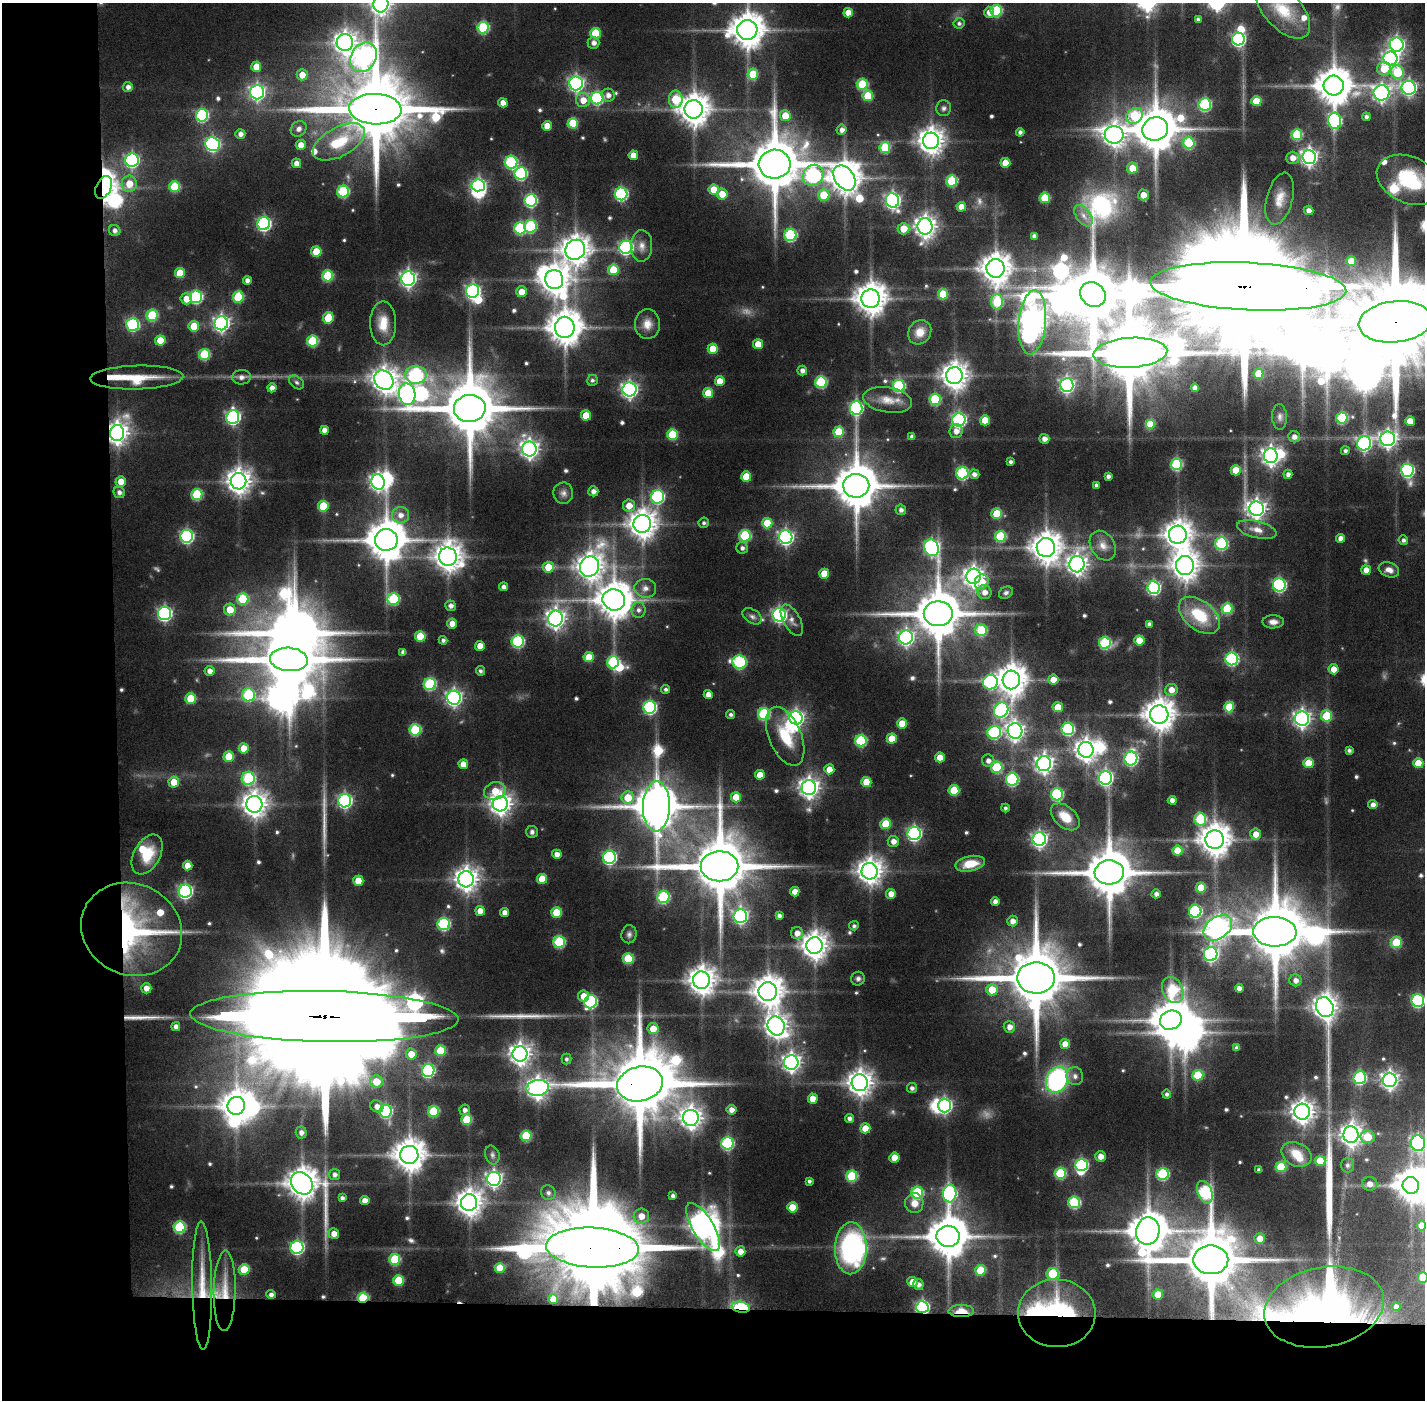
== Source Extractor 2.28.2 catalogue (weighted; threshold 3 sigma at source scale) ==
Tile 7 of 3 x 3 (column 1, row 3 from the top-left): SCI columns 2-1424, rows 34-1431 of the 4270 x 4258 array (HDU 1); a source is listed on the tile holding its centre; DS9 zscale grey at full resolution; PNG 1427 x 1402 px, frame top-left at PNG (2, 3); each listed source drawn as its Kron ellipse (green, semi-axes under 4 px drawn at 4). Shown black and unused: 14% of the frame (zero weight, under 6 of 11 exposures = <1% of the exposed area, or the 3 px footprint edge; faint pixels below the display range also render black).
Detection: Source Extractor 2.28.2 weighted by HDU 2 'WHT'; one run over the whole footprint, this tile lists its part. Background 0.0915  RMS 0.0065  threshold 0.0265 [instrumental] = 3 sigma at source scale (4.09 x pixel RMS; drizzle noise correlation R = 1.36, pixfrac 0.8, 0.05/0.05 arcsec/px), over >= 5 px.
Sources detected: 619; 14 too faint to see at this stretch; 31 inside a brighter object's white glare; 3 long thin detections or spike segments (spike, bleed or trail) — neither listed nor drawn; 8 inside a brighter listed object's ellipse — not listed separately; of the other 563, all 500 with FLUX_AUTO >= 1.44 (the completeness limit of this list) listed and drawn (63 fainter detections not listed), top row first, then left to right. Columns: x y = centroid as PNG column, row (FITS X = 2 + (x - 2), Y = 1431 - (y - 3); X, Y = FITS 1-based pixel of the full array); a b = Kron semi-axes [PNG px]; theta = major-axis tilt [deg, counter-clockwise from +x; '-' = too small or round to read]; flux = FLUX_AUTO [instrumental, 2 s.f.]
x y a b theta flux
381 4 8 7 - 400
1282 9 36 18 -48 24
996 11 5 5 - 48
989 12 6 5 - 4.6
848 13 5 5 - 8.5
1198 19 4 3 - 1.9
959 23 5 5 - 1.7
483 28 6 5 - 53
747 30 10 10 - 1400
595 33 5 5 - 22
1238 39 6 6 - 120
345 42 8 8 - 460
594 43 6 6 - 3.3
1397 45 7 7 - 180
363 57 16 12 57 300
1390 58 7 7 - 190
256 67 5 5 - 9.7
1384 69 7 6 - 13
1398 72 7 6 - 29
753 74 5 5 - 21
302 75 5 5 - 7.8
576 83 7 7 - 180
862 84 5 5 - 33
1334 86 10 10 - 1600
128 87 5 5 - 2.8
1409 88 7 7 - 160
257 92 7 7 - 170
1381 93 8 7 - 230
608 95 6 6 - 3.7
868 96 5 5 - 23
597 98 6 6 - 81
676 99 9 7 -90 27
583 100 7 7 - 7.4
1256 101 5 5 - 18
503 103 4 4 - 5.9
1205 104 6 6 - 70
944 108 8 7 - 1.9
375 109 26 15 -3 7900
694 109 9 9 - 1100
202 115 6 6 - 72
785 116 5 5 - 10
1134 116 9 7 38 32
1366 117 4 4 - 2.3
1335 121 8 6 -85 90
573 123 5 5 - 22
547 126 5 5 - 8.7
299 129 8 7 - 3.1
1155 129 13 11 18 2600
842 130 5 5 - 3
1020 132 4 4 - 2.1
240 134 5 5 - 3.3
1114 135 9 9 - 540
1297 135 5 5 - 36
931 141 8 8 - 690
339 142 29 14 28 26
1189 143 6 5 - 33
213 144 7 6 - 120
301 145 5 5 - 6
885 147 5 5 - 31
633 155 4 4 - 5.8
1309 157 7 6 - 250
1293 158 7 6 - 5.6
132 160 7 6 - 120
511 162 6 6 - 67
296 163 5 4 - 4.9
1005 163 5 5 - 11
775 164 16 14 5 4100
1132 168 5 5 - 12
521 173 6 6 - 77
813 175 11 9 48 94
844 178 14 9 -54 1200
1409 180 34 23 -23 45
952 181 5 5 - 40
129 184 8 7 - 11
478 185 7 6 - 100
104 187 12 7 64 190
175 187 5 5 - 25
714 190 5 5 - 13
343 191 6 6 - 53
621 194 6 6 - 94
722 194 5 5 - 9.5
824 195 6 5 - 18
1143 195 5 5 - 6.9
1045 198 5 5 - 24
1280 199 26 13 75 11
531 200 6 6 - 76
892 200 7 6 - 190
961 207 5 5 - 8.1
1309 210 5 4 - 3.4
1083 216 12 7 -54 4.1
264 224 6 6 - 130
530 226 6 6 - 54
925 226 8 7 - 450
520 228 6 6 - 54
903 229 6 5 - 11
115 230 6 5 - 2.8
790 235 6 6 - 66
1034 236 4 4 - 2.8
642 246 16 10 88 5.5
626 247 6 6 - 130
575 250 10 9 - 900
316 252 5 5 - 18
1351 261 5 5 - 10
995 268 9 9 - 1000
613 270 5 5 - 24
180 273 5 5 - 17
328 276 5 5 - 34
408 279 7 6 - 220
247 280 4 4 - 3.3
554 280 9 9 - 870
1248 286 98 24 -3 42000
473 291 6 6 - 150
522 292 5 5 - 8.4
943 294 5 5 - 20
1093 294 13 11 -38 4200
196 297 6 6 - 79
238 297 6 5 - 31
186 299 6 5 - 7.9
871 299 9 9 - 1100
997 302 7 6 - 34
152 315 5 5 - 39
328 318 6 5 - 19
1032 322 32 13 85 880
1395 322 37 20 6 15000
221 323 7 7 - 220
383 323 22 13 -90 12
133 324 6 6 - 76
647 324 15 12 -88 6.9
194 326 5 5 - 16
565 327 10 10 - 1300
920 332 13 11 54 9.3
160 341 5 5 - 15
313 341 5 5 - 38
758 344 5 5 - 11
713 349 5 5 - 15
1130 353 37 15 3 6800
204 354 5 5 - 38
802 370 5 5 - 3
1258 374 5 5 - 14
416 375 11 9 1 80
954 376 8 8 - 740
137 377 46 12 1 22
241 377 9 7 3 3.2
384 380 10 9 - 610
592 380 5 5 - 1.6
720 381 5 5 - 8.4
297 382 8 6 -39 1.8
821 382 6 6 - 49
1067 385 7 6 - 160
899 386 6 6 - 65
272 388 4 4 - 3.7
1195 388 4 4 - 3.9
629 389 7 7 - 220
708 393 5 5 - 15
407 394 11 8 -80 250
935 399 5 5 - 42
888 400 25 12 -10 9.7
470 408 16 13 2 4700
856 408 7 6 - 110
586 415 5 5 - 14
233 417 7 6 - 130
1280 417 12 7 -87 3
1342 418 5 5 - 44
959 420 6 6 - 140
985 420 5 5 - 13
1410 421 5 5 - 9.5
1150 424 5 5 - 24
324 430 4 4 - 5
956 431 7 6 - 4.2
839 432 5 5 - 23
117 433 8 7 - 460
672 434 5 5 - 26
912 437 4 4 - 2.3
1294 437 6 5 - 3.6
1044 439 5 4 - 3.5
1388 439 7 7 - 250
1364 443 7 7 - 140
529 449 7 7 - 310
1345 451 4 4 - 1.7
1271 456 7 7 - 320
1010 462 3 3 - 1.6
1176 464 6 5 - 52
1236 470 5 5 - 15
1407 470 6 6 - 110
962 473 6 6 - 70
974 474 5 4 - 2.9
1288 474 5 4 - 2.7
746 476 5 5 - 15
1108 476 4 4 - 2.1
121 481 5 5 - 7.3
238 481 8 8 - 600
378 482 8 6 -72 220
1096 485 4 4 - 1.7
856 486 13 12 - 2700
593 491 5 5 - 3.3
119 492 6 5 - 2.5
563 493 10 10 - 3.4
197 495 5 5 - 39
658 497 7 6 - 87
323 506 5 5 - 22
629 506 6 6 - 7.7
1256 509 7 7 - 320
901 510 5 5 - 2.4
997 514 5 5 - 20
400 515 8 8 - 5
704 523 5 5 - 1.4
767 523 5 5 - 20
642 524 9 9 - 850
1257 530 20 8 -14 6.4
1178 535 9 9 - 820
187 536 6 6 - 100
745 536 6 5 - 45
1000 536 5 5 - 36
786 537 7 6 - 170
1341 538 4 4 - 4.3
386 540 11 11 - 2000
1403 540 5 4 - 2
1221 543 6 6 - 59
1103 546 16 12 -58 7
1046 547 9 9 - 1000
742 548 6 6 - 2.3
932 548 9 7 -68 160
448 557 9 9 - 820
1077 564 8 7 - 380
1185 565 9 9 - 820
548 567 5 5 - 14
589 567 10 9 - 740
1366 570 5 4 - 5.4
1389 570 10 7 -19 4.1
824 574 5 5 - 13
973 576 7 7 - 370
982 582 8 6 63 10
1279 585 6 6 - 110
504 587 4 4 - 3
645 588 11 9 -5 4
1154 588 6 6 - 100
984 592 7 7 - 4.3
1006 593 7 5 33 1.7
243 599 6 6 - 26
393 599 6 6 - 48
614 600 11 10 - 1500
451 606 5 5 - 2.9
1227 609 5 5 - 33
230 610 6 6 - 12
638 610 8 7 - 3
164 613 6 6 - 140
938 614 14 12 0 3200
779 615 6 6 - 150
1199 615 23 14 -38 28
752 616 10 7 -32 2.5
555 619 8 7 - 350
792 620 17 8 -61 4.2
1273 622 11 6 0 3.7
452 623 5 5 - 5.5
1149 624 4 4 - 2.4
981 630 6 6 - 35
420 636 5 5 - 20
906 637 7 7 - 200
443 640 4 4 - 1.8
1139 640 5 5 - 14
518 641 6 6 - 69
1105 643 6 6 - 55
480 646 5 5 - 7.5
403 652 4 4 - 2.7
589 657 5 5 - 12
289 659 19 11 -5 4400
1232 659 6 6 - 91
613 662 6 6 - 46
739 662 7 6 - 79
1334 669 5 5 - 6.8
210 671 5 5 - 3.8
480 671 5 4 - 1.5
1011 680 9 8 - 1100
1053 680 5 5 - 7.6
990 682 7 7 - 83
430 684 6 6 - 56
666 689 4 4 - 1.6
1171 690 6 6 - 6.3
708 694 4 4 - 5
248 695 6 6 - 45
191 698 5 5 - 21
454 698 7 7 - 220
650 707 6 6 - 90
1058 707 5 5 - 13
1229 707 5 5 - 23
1001 710 8 7 - 130
731 714 4 4 - 1.6
764 714 6 6 - 53
1159 715 9 9 - 1100
1327 716 5 5 - 26
796 718 7 6 - 180
1302 719 7 7 - 260
902 724 5 5 - 13
1068 729 6 6 - 67
415 730 5 5 - 44
1015 731 8 7 - 290
994 732 7 6 - 70
785 736 31 16 -67 24
892 738 5 5 - 13
861 741 6 5 - 48
244 748 5 5 - 11
1086 750 8 7 - 470
1349 750 4 4 - 1.7
229 756 5 5 - 16
940 757 5 5 - 9.7
1131 758 7 6 - 120
988 761 6 6 - 3.4
1308 763 5 5 - 15
1418 763 5 5 - 14
463 764 5 4 - 6.5
1044 764 7 7 - 310
997 767 5 5 - 39
829 769 5 5 - 7.6
760 775 5 5 - 10
248 778 7 6 - 56
1105 778 7 6 - 160
1012 779 6 6 - 70
174 782 5 5 - 11
866 782 5 5 - 13
809 788 7 7 - 370
954 790 5 5 - 24
495 791 11 8 16 10
1057 794 6 6 - 66
736 797 5 5 - 14
628 798 6 6 - 15
1172 800 4 4 - 4.5
345 801 6 6 - 130
254 804 8 8 - 630
500 804 7 7 - 470
1373 805 5 4 - 3.5
656 806 25 13 88 2700
1005 808 4 4 - 1.5
1065 817 17 10 -41 10
1200 819 6 6 - 42
886 824 5 5 - 23
532 832 6 6 - 1.8
914 833 6 6 - 150
1256 834 5 5 - 7
1039 839 7 6 - 200
1215 840 9 9 - 1100
893 841 5 5 - 4.3
1178 851 5 5 - 15
557 854 5 4 - 4.3
147 855 21 13 61 18
609 857 6 6 - 110
970 864 15 7 11 14
188 865 5 4 - 7.1
720 866 19 15 0 5200
870 871 8 8 - 650
1109 872 14 12 5 3300
466 879 8 7 - 530
542 879 5 5 - 13
358 881 5 5 - 12
1201 888 5 5 - 20
185 891 6 6 - 140
795 892 5 4 - 7.1
891 894 5 5 - 5.1
1156 894 4 4 - 2.4
663 897 6 6 - 55
995 901 4 4 - 3.5
480 911 5 5 - 6.2
1195 911 6 6 - 76
504 912 4 4 - 3.9
557 912 5 5 - 20
740 916 7 7 - 150
779 916 4 4 - 2.3
1012 921 5 5 - 4.1
444 924 6 6 - 67
854 926 5 4 - 1.6
1218 928 16 10 36 470
132 929 51 45 -26 150
1275 932 22 15 -1 5200
797 933 6 6 - 5.1
629 934 9 7 81 2.1
559 942 6 5 - 49
1396 942 5 5 - 20
814 945 8 8 - 750
1211 954 7 7 - 140
628 959 5 5 - 32
1036 978 19 15 -1 5700
858 979 7 6 - 1.9
701 980 8 8 - 790
1295 980 6 6 - 3.5
146 988 5 5 - 4.8
1239 988 4 4 - 3.5
992 990 6 5 - 14
1173 990 13 10 -66 48
768 991 9 9 - 1000
584 996 5 5 - 7.1
1418 1000 6 6 - 89
591 1002 7 6 - 79
1325 1007 10 8 -61 600
324 1016 134 25 -1 73000
1171 1020 11 9 24 1700
776 1026 9 8 - 470
176 1027 4 4 - 3
1009 1027 6 6 - 4.5
653 1029 5 5 - 8.8
1065 1044 5 5 - 8
1237 1048 4 4 - 1.9
440 1051 5 5 - 22
411 1054 5 5 - 8.2
520 1054 7 7 - 450
566 1059 5 5 - 1.7
791 1062 7 7 - 310
428 1070 6 6 - 87
1198 1075 5 5 - 27
1075 1076 9 8 - 2.8
1360 1078 6 6 - 73
1057 1080 13 10 66 99
1390 1080 7 7 - 280
376 1081 6 6 - 13
860 1083 8 8 - 620
640 1084 23 17 13 6600
538 1088 11 8 9 450
912 1088 5 5 - 2.2
1167 1094 4 4 - 1.9
813 1098 5 5 - 7.1
236 1106 9 8 - 1000
377 1106 7 5 -30 3.8
944 1106 7 6 - 150
465 1110 5 5 - 2.6
731 1110 5 4 - 3.8
386 1111 6 6 - 72
433 1112 5 5 - 34
1302 1112 8 7 - 520
691 1118 8 8 - 450
849 1118 4 4 - 2.6
467 1120 5 5 - 26
865 1128 5 5 - 10
301 1133 6 5 - 2.7
1351 1135 8 7 - 450
526 1136 5 5 - 33
1367 1137 7 6 - 15
727 1143 6 6 - 70
1418 1143 8 7 - 140
1296 1154 16 11 -26 10
409 1155 9 9 - 1100
492 1155 9 7 -73 2.1
1100 1156 5 5 - 4.6
894 1158 5 5 - 9.5
1320 1161 5 5 - 18
1081 1165 6 6 - 80
1347 1165 7 6 - 2.1
1281 1167 5 5 - 29
1259 1170 4 4 - 1.9
1060 1173 5 5 - 42
334 1174 5 5 - 2.6
1163 1174 6 6 - 58
852 1176 5 5 - 38
494 1179 7 7 - 220
809 1181 4 4 - 1.6
302 1183 12 9 -47 1100
1370 1184 8 7 - 4.4
1411 1185 8 8 - 1000
1205 1192 12 7 -68 83
548 1193 7 7 - 2.6
917 1193 6 6 - 43
950 1193 9 6 87 110
673 1196 4 4 - 2.2
342 1198 4 4 - 1.9
365 1201 4 4 - 5.9
1074 1202 6 6 - 56
469 1203 8 8 - 730
914 1203 10 9 - 6.5
792 1207 5 5 - 14
641 1216 8 7 - 7.2
1421 1225 5 4 - 5.8
180 1227 6 6 - 53
703 1227 27 10 -59 710
1148 1231 14 11 78 1900
334 1234 5 5 - 5.5
948 1236 11 10 - 2100
1260 1238 5 5 - 5.9
297 1247 6 6 - 100
592 1248 46 20 -3 20000
851 1248 26 16 89 110
740 1251 5 5 - 5.3
395 1259 5 5 - 38
1211 1260 17 14 0 4800
500 1268 5 5 - 15
244 1270 5 5 - 22
980 1270 5 5 - 21
1053 1274 6 5 - 33
1423 1277 5 5 - 18
399 1280 5 5 - 25
912 1282 5 5 - 9.4
918 1284 5 5 - 2.8
202 1286 64 10 -89 24
225 1291 40 11 89 17
271 1294 5 4 - 2.5
1158 1294 5 5 - 13
363 1298 5 5 - 40
553 1299 5 5 - 10
741 1307 9 5 -10 50
922 1307 6 6 - 120
1324 1307 60 39 11 360
1396 1307 4 4 - 2.8
961 1311 12 6 0 11
1057 1313 39 34 -3 160
Overlapping masked pixels (flux is a lower limit): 18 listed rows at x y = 375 109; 104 187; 1248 286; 1395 322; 117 433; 132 929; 324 1016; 640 1084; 592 1248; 1211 1260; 202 1286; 225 1291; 363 1298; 741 1307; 922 1307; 1324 1307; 961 1311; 1057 1313
Isophote crosses this tile's border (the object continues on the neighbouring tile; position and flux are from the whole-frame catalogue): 10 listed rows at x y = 381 4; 1282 9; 1409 180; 1248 286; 1395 322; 1418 1000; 1418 1143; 1421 1225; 1423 1277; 1324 1307